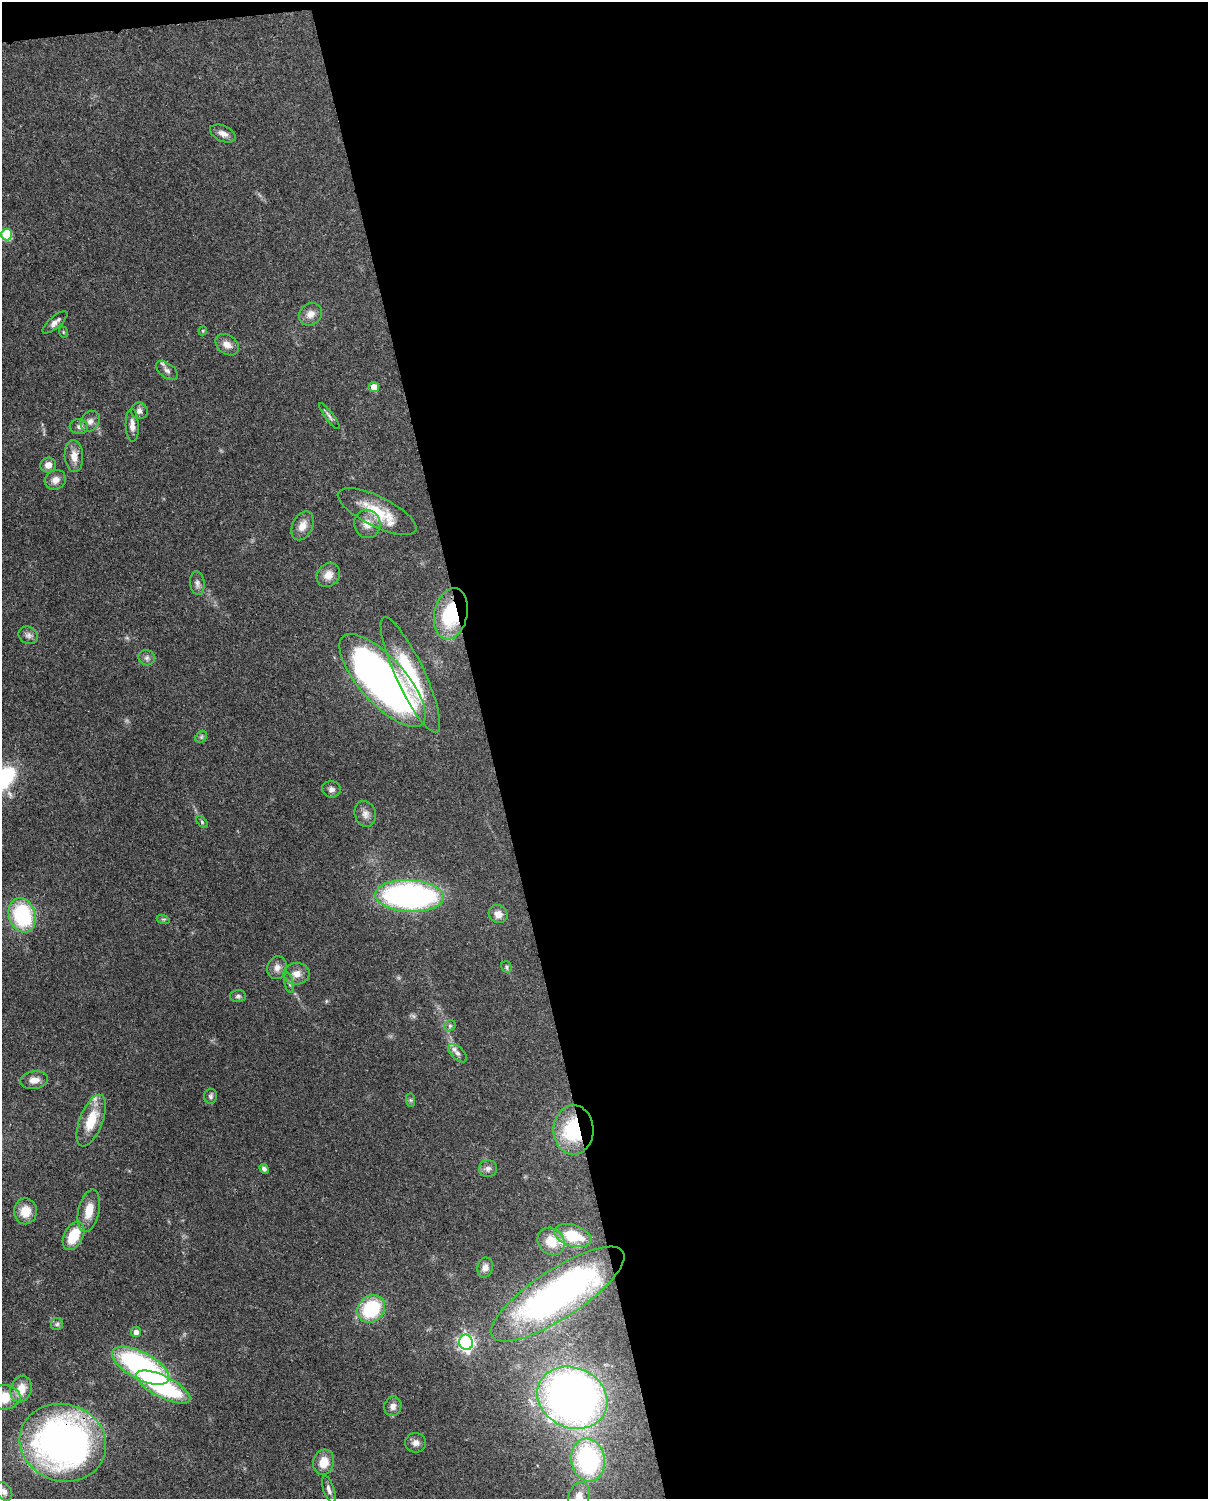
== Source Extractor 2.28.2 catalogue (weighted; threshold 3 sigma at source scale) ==
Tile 4 of 4 x 3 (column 4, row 1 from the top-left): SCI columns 3707-4912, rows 3149-4645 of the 5001 x 4912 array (HDU 1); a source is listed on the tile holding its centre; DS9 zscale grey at full resolution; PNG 1210 x 1501 px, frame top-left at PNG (2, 2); each listed source drawn as its Kron ellipse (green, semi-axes under 4 px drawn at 4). Shown black and unused: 60% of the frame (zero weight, under 3 of 4 exposures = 7% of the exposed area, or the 3 px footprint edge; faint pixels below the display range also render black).
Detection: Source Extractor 2.28.2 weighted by HDU 2 'WHT'; one run over the whole footprint, this tile lists its part. Background 0.114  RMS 0.0043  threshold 0.0195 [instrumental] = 3 sigma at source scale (4.5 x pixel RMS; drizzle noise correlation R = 1.50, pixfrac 1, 0.05/0.05 arcsec/px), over >= 5 px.
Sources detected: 79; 1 too faint to see at this stretch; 1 inside a brighter object's white glare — neither listed nor drawn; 4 inside a brighter listed object's ellipse — not listed separately; the other 73 listed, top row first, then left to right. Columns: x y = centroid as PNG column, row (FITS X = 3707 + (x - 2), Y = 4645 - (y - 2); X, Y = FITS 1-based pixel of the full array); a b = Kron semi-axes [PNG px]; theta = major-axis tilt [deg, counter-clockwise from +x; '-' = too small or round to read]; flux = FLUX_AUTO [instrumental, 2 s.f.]
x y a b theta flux
223 134 14 7 -24 2.6
7 234 6 5 - 22
311 314 12 10 42 3.7
55 322 16 6 41 2
203 331 4 4 - 0.45
63 332 6 3 -71 0.43
227 345 13 9 -38 3.2
167 371 12 7 -39 2
374 387 5 5 - 5.8
139 411 8 8 - 1.8
329 416 16 3 -53 1.2
90 421 11 9 52 2.6
132 425 16 6 -88 3
79 427 9 7 -9 1.5
74 456 16 9 -86 4.4
48 465 8 7 - 3
55 480 11 9 26 3.1
377 511 43 15 -26 15
367 524 14 13 - 5.1
302 526 15 10 65 4
328 575 13 11 47 4.1
197 583 12 7 -84 1.8
451 614 26 16 78 31
28 635 10 8 -32 1.7
147 658 8 7 - 1.5
410 675 63 14 -65 30
382 681 59 23 -48 240
201 737 6 5 - 0.82
331 789 9 8 - 1.8
365 814 13 10 -75 2.8
202 822 7 4 -47 0.65
409 896 34 16 -3 130
498 914 10 8 -37 3
22 915 18 13 -72 37
163 919 6 4 -17 0.62
507 967 6 5 - 0.76
277 968 11 9 75 2.6
297 974 13 11 2 3.7
289 983 10 4 -76 1
238 996 8 6 1 1.1
450 1026 6 5 - 0.76
458 1053 11 6 -43 1.8
34 1080 14 9 8 3.5
211 1096 7 6 - 1.1
410 1100 7 4 -89 0.82
91 1120 27 11 69 11
573 1130 24 20 89 30
264 1169 5 4 - 1
488 1169 9 8 - 1.7
25 1211 13 11 88 6.7
89 1211 21 10 77 7
73 1236 15 9 62 12
573 1236 19 10 -17 14
551 1241 15 12 -48 6.9
485 1268 10 7 78 2.4
558 1294 78 24 33 140
371 1309 15 12 42 28
57 1324 6 6 - 1
136 1332 5 5 - 2.2
466 1342 8 6 -73 140
141 1366 31 13 -28 71
163 1387 30 10 -27 52
21 1389 13 10 71 5.7
4 1397 16 12 4 9.3
572 1398 36 30 -25 220
393 1406 10 8 73 2.3
63 1443 43 38 -17 180
416 1443 10 10 - 2.2
588 1460 21 16 -82 55
324 1462 13 10 75 6.5
329 1489 14 5 -72 1.8
4 1491 10 7 -56 1.8
579 1496 15 10 72 3.8
Overlapping masked pixels (flux is a lower limit): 3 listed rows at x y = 451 614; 573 1130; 63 1443
Isophote crosses this tile's border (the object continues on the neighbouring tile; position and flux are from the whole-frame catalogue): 3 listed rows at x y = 7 234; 4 1397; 579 1496